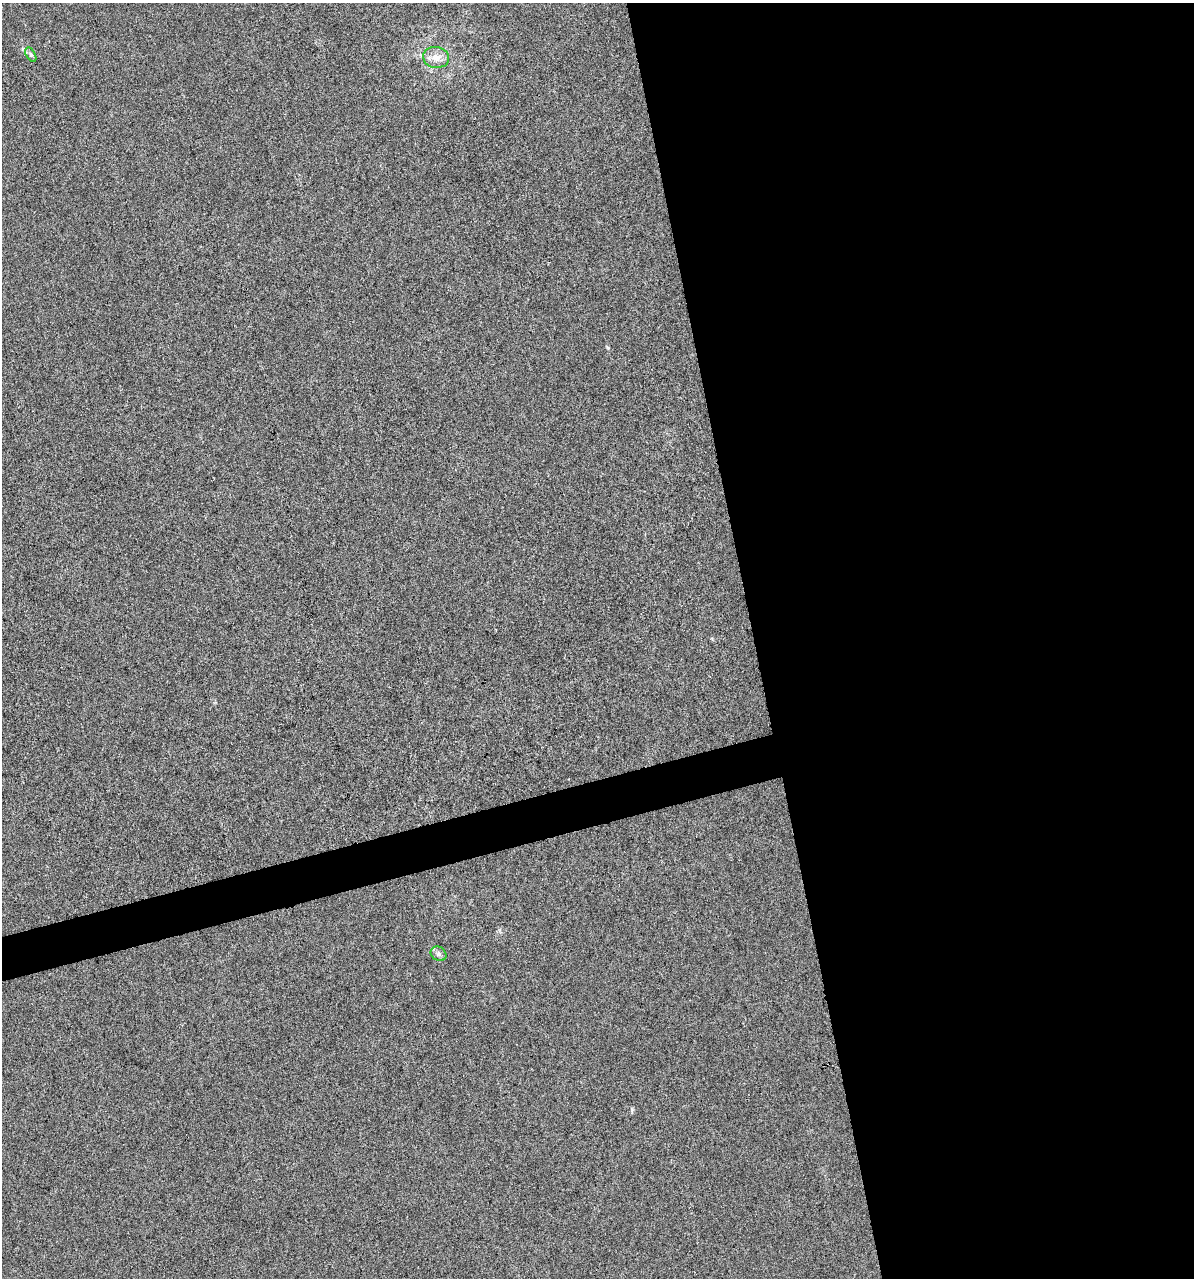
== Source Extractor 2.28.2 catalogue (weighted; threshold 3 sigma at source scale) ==
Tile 8 of 4 x 4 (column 4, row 2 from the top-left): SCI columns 3669-4860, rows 2555-3830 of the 4903 x 5108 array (HDU 1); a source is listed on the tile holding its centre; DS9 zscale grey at full resolution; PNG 1196 x 1280 px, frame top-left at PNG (2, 3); each listed source drawn as its Kron ellipse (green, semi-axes under 4 px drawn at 4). Shown black and unused: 39% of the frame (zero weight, under 3 of 6 exposures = <1% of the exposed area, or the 3 px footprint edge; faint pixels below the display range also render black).
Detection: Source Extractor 2.28.2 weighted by HDU 2 'WHT'; one run over the whole footprint, this tile lists its part. Background 4.23e-04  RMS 0.0027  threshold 0.0109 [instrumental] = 3 sigma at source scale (4.09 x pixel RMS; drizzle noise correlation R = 1.36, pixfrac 0.8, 0.0396/0.0396 arcsec/px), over >= 5 px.
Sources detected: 3; all 3 listed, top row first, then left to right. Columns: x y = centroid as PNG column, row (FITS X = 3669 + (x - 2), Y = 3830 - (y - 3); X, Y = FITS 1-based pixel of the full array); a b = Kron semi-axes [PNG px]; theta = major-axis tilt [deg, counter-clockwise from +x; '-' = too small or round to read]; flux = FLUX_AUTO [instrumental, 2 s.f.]
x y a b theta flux
31 55 8 4 -59 0.42
436 57 13 10 -10 2.4
439 954 8 6 -34 0.79